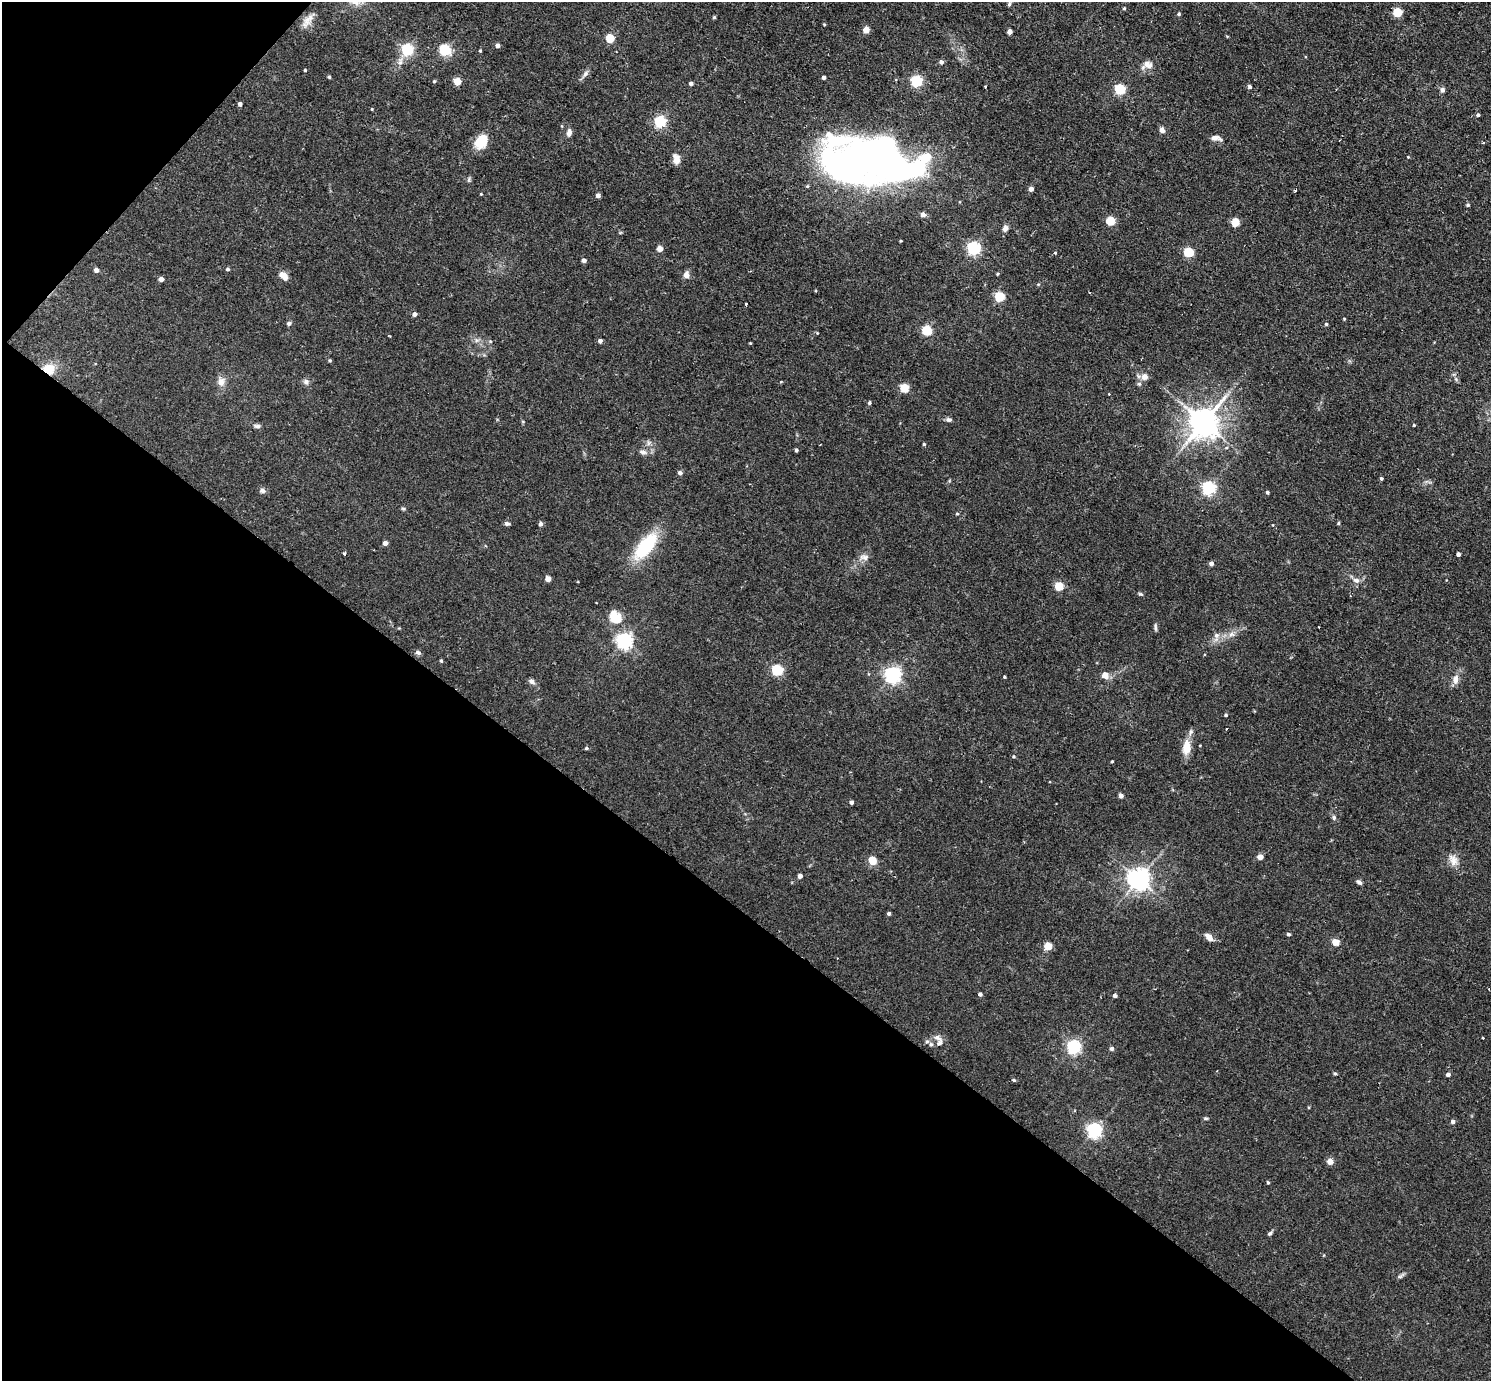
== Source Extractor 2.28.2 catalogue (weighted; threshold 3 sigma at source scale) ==
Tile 9 of 4 x 4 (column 1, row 3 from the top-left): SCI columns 1-1489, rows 1673-3051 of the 5956 x 5960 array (HDU 1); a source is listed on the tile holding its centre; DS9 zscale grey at full resolution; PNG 1493 x 1383 px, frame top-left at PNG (2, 2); no overlay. Shown black and unused: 37% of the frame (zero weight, under 2 of 3 exposures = <1% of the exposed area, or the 3 px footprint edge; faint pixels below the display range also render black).
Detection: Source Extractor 2.28.2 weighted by HDU 2 'WHT'; one run over the whole footprint, this tile lists its part. Background 0.0314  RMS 0.0043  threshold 0.0196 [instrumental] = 3 sigma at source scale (4.5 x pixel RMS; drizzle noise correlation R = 1.50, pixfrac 1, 0.05/0.05 arcsec/px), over >= 5 px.
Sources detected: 170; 3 inside a brighter object's white glare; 2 cosmic-ray / hot-pixel residue — not listed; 4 inside a brighter listed object's ellipse — not listed separately; the other 161 listed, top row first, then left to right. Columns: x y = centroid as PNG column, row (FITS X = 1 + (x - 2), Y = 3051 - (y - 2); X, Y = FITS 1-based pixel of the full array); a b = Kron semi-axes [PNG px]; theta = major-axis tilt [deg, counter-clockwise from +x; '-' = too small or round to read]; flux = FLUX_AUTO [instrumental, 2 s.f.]
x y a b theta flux
1009 4 7 4 60 0.66
1124 8 4 3 - 0.53
1398 13 5 5 - 21
1179 14 4 3 - 0.59
714 17 4 3 - 0.64
307 21 21 8 53 3.5
824 24 3 3 - 0.42
866 30 4 4 - 6.5
1010 32 4 4 - 3.1
610 39 5 5 - 15
498 45 4 4 - 1.6
407 50 5 5 - 50
445 50 5 5 - 36
480 51 4 4 - 0.44
400 62 11 6 73 2
941 62 5 5 - 1.4
1148 65 14 10 -22 3
305 70 3 3 - 0.5
585 74 9 5 70 1.4
329 77 3 3 - 0.54
824 77 4 4 - 1.4
434 81 4 4 - 0.51
457 81 5 4 - 9.1
917 81 5 5 - 45
691 83 4 4 - 1.2
985 86 3 2 - 0.46
1250 87 5 4 - 1
1120 89 5 5 - 37
1442 90 7 6 - 1.3
240 104 4 4 - 1.3
372 109 4 3 - 0.33
1478 115 4 3 - 0.81
660 122 5 5 - 51
1162 130 5 4 - 2.9
569 132 9 6 82 1.9
1216 138 14 6 -7 2
481 141 14 10 56 11
1483 143 3 2 - 0.56
1408 157 3 3 - 0.32
676 159 11 8 -78 3.2
865 161 65 29 6 200
1031 189 4 4 - 2.2
1295 191 3 2 - 0.39
481 194 3 3 - 0.35
598 195 4 4 - 2.2
1468 205 4 3 - 0.66
923 214 4 4 - 2.5
1110 221 5 5 - 19
1235 222 5 5 - 15
1005 228 9 7 72 1.6
901 241 3 2 - 0.32
974 248 5 5 - 84
660 249 4 4 - 5.2
1189 252 5 5 - 24
1055 253 4 3 - 0.49
584 260 4 4 - 1.6
228 269 5 4 - 0.83
96 270 4 4 - 2.6
998 274 4 3 - 0.5
686 275 8 7 - 2.2
284 276 12 7 -48 2.8
161 279 4 4 - 2.7
1038 284 5 3 - 0.4
999 297 5 5 - 26
746 304 3 3 - 0.86
414 314 4 4 - 1.7
1344 319 3 3 - 0.38
289 323 5 5 - 1.3
1326 324 4 4 - 0.57
927 331 5 5 - 28
817 333 4 4 - 0.35
477 340 6 6 - 1.1
600 341 4 4 - 1.4
750 343 4 3 - 0.34
330 360 5 4 - 0.51
48 369 12 10 -8 7.4
1144 377 9 8 - 2.5
1456 379 7 4 -71 0.8
221 382 12 9 -87 2.9
306 382 8 6 -53 1.4
1139 384 6 5 - 0.74
904 388 5 5 - 19
869 403 4 4 - 0.72
949 420 8 5 0 1.2
1204 422 9 8 - 680
1414 425 3 3 - 0.47
257 426 8 5 0 1.1
648 443 7 4 71 0.83
924 444 4 4 - 0.53
1226 448 5 3 - 0.44
796 450 4 3 - 0.92
643 452 13 6 -11 1.7
680 473 4 4 - 1.6
1381 478 3 3 - 0.7
1209 488 5 5 - 87
262 491 9 6 -13 1.2
1267 492 4 3 - 0.8
403 508 6 4 -2 0.58
957 514 4 4 - 0.48
507 523 5 4 - 1.3
1338 523 4 4 - 0.51
541 524 4 4 - 1.5
385 543 4 4 - 2.4
646 546 27 13 51 28
344 553 4 4 - 0.55
1458 554 4 4 - 1.6
864 557 13 7 -9 2.1
1211 563 4 4 - 1.7
548 579 4 4 - 4.4
1356 580 9 7 -14 2.1
1059 586 5 5 - 18
1140 594 7 3 -9 0.58
615 617 21 16 -55 8.3
1155 628 11 3 -86 0.82
1231 634 9 6 1 1.9
1217 635 7 7 - 1.9
624 641 6 6 - 140
418 652 7 6 - 1.1
441 661 4 3 - 0.7
777 670 5 5 - 41
893 675 6 6 - 140
1105 675 9 9 - 2.8
1004 677 3 3 - 0.41
1455 679 11 7 79 2.9
532 681 8 6 -36 1.4
1226 715 4 3 - 0.56
1186 747 20 10 85 5.8
586 748 5 4 - 0.7
1014 756 5 4 - 0.5
1112 761 3 3 - 0.41
1121 796 4 4 - 2.1
851 802 4 4 - 1.4
1334 818 7 5 -61 0.96
1260 857 4 4 - 4.6
1453 860 17 11 -70 3.8
872 861 8 7 - 5.8
800 876 4 4 - 2.3
1139 879 7 7 - 320
1359 882 7 4 -42 1.1
889 913 4 3 - 1
1289 934 4 4 - 0.88
1209 937 10 6 -46 2.8
1336 942 5 4 - 9.4
1048 946 5 4 - 12
1489 989 2 2 - 0.48
980 994 4 4 - 1.1
1115 996 4 4 - 1.6
938 1038 13 7 -27 2.1
931 1044 6 5 - 0.84
1074 1047 6 5 - 89
1112 1049 4 4 - 1.3
1335 1073 4 4 - 0.63
1448 1074 4 4 - 1.5
1014 1080 5 4 - 0.62
1205 1118 7 3 0 0.58
1453 1122 4 4 - 1.5
1094 1130 6 6 - 110
1330 1161 4 4 - 6.5
1268 1182 4 3 - 0.51
1270 1233 6 5 - 0.73
1400 1276 7 4 1 0.74
Overlapping masked pixels (flux is a lower limit): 1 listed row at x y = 48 369